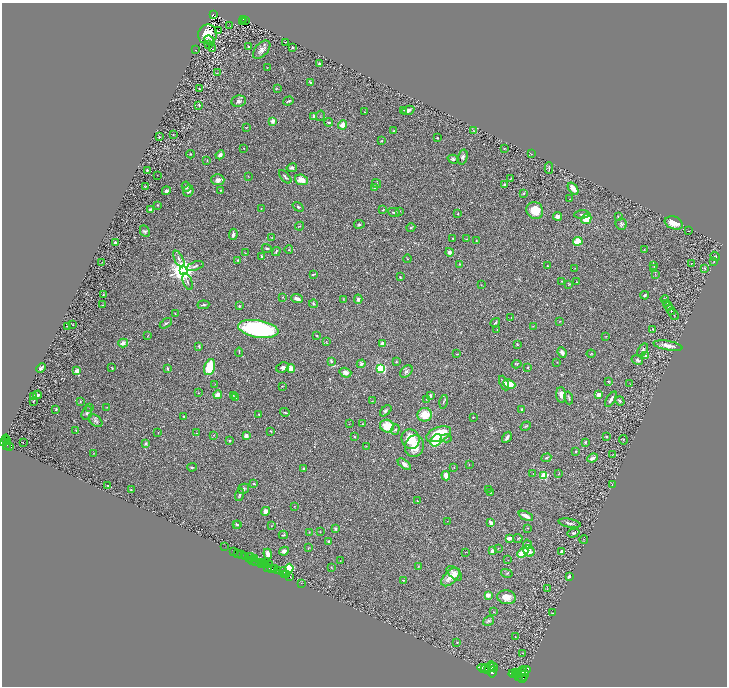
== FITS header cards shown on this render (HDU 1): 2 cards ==
NAXIS1  =                 1449
NAXIS2  =                 1368

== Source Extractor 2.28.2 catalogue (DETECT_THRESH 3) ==
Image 1449 x 1368 px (HDU 1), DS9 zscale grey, zoomed out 1/2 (1 PNG px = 2 x 2 image px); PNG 729 x 688 px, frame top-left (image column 1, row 1367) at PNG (2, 3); each listed source drawn as its Kron ellipse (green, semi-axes under 4 px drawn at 4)
Background 0.411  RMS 0.028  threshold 0.0844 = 3 sigma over >= 5 px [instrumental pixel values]
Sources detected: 386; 31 cannot appear on this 1/2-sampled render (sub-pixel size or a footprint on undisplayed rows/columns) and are neither listed nor drawn; the other 355 listed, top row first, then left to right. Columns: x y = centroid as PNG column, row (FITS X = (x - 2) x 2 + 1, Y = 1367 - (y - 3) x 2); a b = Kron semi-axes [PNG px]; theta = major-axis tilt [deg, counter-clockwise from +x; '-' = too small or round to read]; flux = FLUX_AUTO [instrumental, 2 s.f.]
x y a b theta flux
213 15 3 3 - 72
244 19 2 2 - 66
246 20 2 1 - 6
242 21 2 1 - 6.9
229 26 4 1 - 1.7
218 31 2 1 - 45
207 34 10 9 - 98
209 40 5 3 - 8.7
285 42 3 1 - 1.7
208 44 2 2 - 4.9
249 47 3 2 - 11
292 47 2 2 - 4.4
213 49 2 2 - 1.8
195 50 2 1 - 1.4
262 50 11 6 48 28
319 64 2 2 - 7
267 67 2 1 - 1.4
217 73 2 2 - 2.5
310 82 4 3 - 7.4
277 88 3 3 - 3.3
199 89 2 1 - 2.6
239 101 7 5 8 17
288 101 5 2 - 9.8
199 105 4 2 - 3.1
404 110 3 2 - 3.4
408 110 7 4 19 20
364 112 2 1 - 1.9
314 116 3 2 - 21
320 116 5 2 - 2.7
272 121 4 3 - 25
329 122 4 3 - 8.8
343 125 5 4 - 46
246 127 2 2 - 2.5
393 131 3 2 - 3.6
473 131 3 2 - 2.9
173 135 2 2 - 2.4
159 137 2 2 - 2.8
437 138 2 2 - 6.5
381 141 3 2 - 4.6
244 148 2 2 - 1.5
504 149 2 2 - 3.5
190 154 4 3 - 4.2
531 154 3 1 - 2.1
220 155 5 3 - 21
463 157 7 4 75 13
453 159 5 4 - 9.5
207 160 3 2 - 2.5
292 168 5 3 - 12
549 168 6 2 -88 4.9
147 170 2 2 - 7.6
157 175 2 1 - 1.9
248 177 3 2 - 2.1
285 177 8 3 -49 9.9
510 179 2 1 - 1.4
218 180 6 5 - 22
301 180 6 5 - 61
376 184 5 3 - 5.7
504 184 3 2 - 7.2
146 186 2 2 - 4.1
186 186 5 3 - 13
374 188 4 3 - 5.6
573 188 7 3 -52 51
221 190 2 2 - 3.9
166 191 4 3 - 9.7
188 191 6 5 - 21
524 193 4 3 - 5.1
570 199 2 2 - 2.9
157 205 2 2 - 3.8
298 207 6 4 -36 6.7
261 208 2 1 - 4
150 209 3 3 - 12
383 210 2 1 - 3.1
535 210 9 8 - 99
400 211 3 2 - 3.1
394 213 6 3 -23 9.6
458 214 2 2 - 8.1
582 214 7 3 5 8.5
557 216 4 3 - 26
618 217 4 2 - 4.6
586 219 6 4 61 95
674 223 9 6 -21 57
359 224 5 3 - 6.9
621 224 6 5 - 12
300 226 5 1 - 2.7
411 228 4 2 - 4.4
145 231 6 4 -62 12
688 231 2 1 - 1.7
233 234 6 3 81 18
272 237 2 2 - 1.7
452 238 2 2 - 2.3
466 239 4 2 - 3.4
476 241 3 3 - 4.1
578 241 5 4 - 84
115 243 2 2 - 46
267 248 5 3 - 7.4
644 249 3 2 - 1.9
289 250 4 3 - 6
276 252 5 2 - 5.2
449 252 4 3 - 19
245 253 3 1 - 1.7
715 256 5 3 - 4.8
262 257 3 2 - 8.4
179 259 9 3 -62 14
407 259 4 2 - 2.8
238 260 2 2 - 11
714 261 3 2 - 2.5
102 262 2 1 - 1.3
691 263 2 1 - 36
460 264 2 2 - 3.1
195 266 9 3 19 12
547 266 2 2 - 3.1
654 266 3 2 - 2.6
575 268 3 2 - 3.2
654 268 3 3 - 4.7
705 268 3 3 - 6.2
183 270 4 4 - 6800
313 274 3 2 - 5.1
655 274 4 2 - 3.8
400 277 3 2 - 3.4
561 281 2 1 - 3.1
188 282 9 3 -69 12
576 282 2 1 - 2.7
569 284 3 3 - 3.6
481 285 2 1 - 1.7
103 294 2 1 - 2.5
645 295 4 3 - 6.9
283 297 3 2 - 3.2
297 299 6 3 -22 15
343 299 2 1 - 1.4
358 299 4 3 - 11
665 299 4 2 - 3.7
666 303 3 2 - 4.5
314 304 4 3 - 7.5
103 305 3 2 - 2
203 305 6 3 7 8
239 306 2 2 - 19
668 306 5 2 - 4.9
670 310 6 2 -57 7
175 314 2 2 - 3.3
673 314 7 2 -53 7.4
511 317 2 1 - 1.5
560 321 3 2 - 2.4
166 323 7 3 31 8.2
495 323 5 3 - 8
73 325 2 2 - 2
67 326 3 2 - 2.5
533 326 3 2 - 2.2
258 329 20 8 -10 810
653 329 3 2 - 3.6
497 330 2 2 - 2
147 336 2 1 - 2.6
317 336 3 3 - 4.5
606 336 3 2 - 2.2
326 341 3 3 - 4.1
123 343 5 4 - 34
382 344 2 2 - 85
518 345 3 2 - 4.9
199 346 3 2 - 7.8
668 346 15 4 -10 35
643 350 7 3 56 12
239 352 4 2 - 4.3
562 352 5 4 - 22
457 354 3 2 - 4.4
591 354 4 2 - 3.9
645 356 4 3 - 10
637 360 6 4 -28 12
331 361 4 2 - 7.1
396 362 3 2 - 4.9
557 362 2 1 - 1.6
361 364 4 3 - 12
517 364 5 3 - 4.2
210 367 8 5 74 150
282 367 6 5 - 15
528 367 3 2 - 3.8
41 368 5 2 - 12
112 368 3 2 - 3.7
167 369 4 2 - 8.8
291 369 4 4 - 49
381 369 4 3 - 220
77 371 3 2 - 100
406 371 7 5 45 15
345 373 6 4 -18 28
609 381 3 2 - 3.6
504 383 8 3 -66 17
215 384 2 1 - 1.8
509 384 6 4 -26 71
630 384 2 1 - 1.6
282 386 3 2 - 2.8
199 393 2 2 - 2.6
599 394 4 3 - 27
38 395 4 2 - 7.9
218 395 4 3 - 36
233 395 2 2 - 2.1
430 395 3 2 - 8.2
561 395 8 5 -87 28
33 397 3 3 - 23
236 398 4 3 - 6.1
569 398 6 3 -75 7
426 399 3 2 - 2.4
611 399 8 3 57 16
33 401 2 2 - 2.2
372 401 3 2 - 1.8
620 401 5 3 - 11
80 402 4 2 - 3.4
443 402 7 2 78 6.1
90 407 3 2 - 2.6
107 407 2 1 - 1.6
56 409 3 2 - 6.9
522 409 3 2 - 7
386 411 7 3 44 9.7
285 412 5 2 - 6
87 413 7 5 68 12
259 414 2 2 - 3.8
425 415 7 7 - 97
184 416 2 2 - 9.9
473 417 2 1 - 2.8
95 421 8 5 -36 12
349 424 2 1 - 1.5
362 424 2 2 - 2.5
387 426 7 6 - 110
526 426 5 2 - 4.7
395 429 5 4 - 8.1
76 430 3 2 - 2.6
271 431 3 3 - 7.9
158 433 2 1 - 2
196 433 3 2 - 2.5
439 434 13 7 21 220
213 435 3 2 - 2.9
246 436 3 3 - 24
354 437 3 2 - 3.6
507 437 6 3 58 16
607 437 3 3 - 5.4
446 438 5 3 - 6.5
6 439 4 2 - 410
410 439 10 8 -65 130
230 440 3 2 - 3.3
436 440 7 5 51 160
623 440 5 2 - 4
6 441 2 1 - 290
23 442 2 1 - 33
585 442 4 3 - 6.1
3 443 3 2 - 890
146 443 3 3 - 11
7 445 5 2 - 330
9 446 3 2 - 280
366 446 3 3 - 2.7
414 446 11 9 72 72
576 451 3 2 - 4.9
94 453 2 2 - 2.3
612 455 3 1 - 1.6
546 458 5 3 - 6.4
592 458 5 3 - 22
404 464 8 4 -37 19
469 465 2 2 - 2
192 467 5 3 - 5.9
454 467 3 2 - 2.1
304 469 2 2 - 22
559 473 3 1 - 1.8
533 474 2 2 - 1.7
446 476 5 3 - 44
544 476 3 3 - 290
254 484 3 2 - 5.9
612 484 4 1 - 2.3
108 486 2 1 - 5.3
244 489 6 5 - 11
488 489 2 1 - 1.4
131 490 2 2 - 1.7
490 493 2 2 - 1.8
239 495 6 3 72 9
417 501 2 2 - 12
294 506 2 2 - 1.8
265 511 4 4 - 26
526 516 8 3 -25 32
447 521 2 1 - 1.1
491 523 4 2 - 28
570 523 11 3 -11 12
236 524 4 3 - 5.3
238 525 3 2 - 3.9
271 526 4 3 - 5.4
528 528 3 2 - 2.2
335 529 4 3 - 10
309 532 3 2 - 2.3
320 532 2 2 - 1.7
573 533 6 3 16 9.4
283 535 4 2 - 4.7
509 538 4 3 - 32
518 538 5 2 - 3.2
584 540 4 2 - 2.1
329 541 3 2 - 6.8
527 544 5 4 - 13
224 547 3 1 - 11
308 548 3 2 - 2.5
498 548 3 2 - 2.7
234 551 2 1 - 59
284 551 5 4 - 19
492 551 2 2 - 90
529 551 6 5 - 38
465 552 2 1 - 1.7
562 552 3 3 - 15
238 553 4 2 - 120
523 553 6 4 43 130
268 554 5 3 - 35
242 555 2 2 - 1300
246 556 3 3 - 180
250 558 5 2 - 100
254 558 2 1 - 260
252 560 2 1 - 42
508 560 2 1 - 1.4
255 561 3 2 - 1200
340 561 3 2 - 2.1
263 563 2 1 - 330
262 564 2 1 - 330
264 564 2 1 - 290
266 564 3 1 - 96
269 564 2 2 - 600
418 566 3 2 - 3
268 567 4 2 - 320
331 567 4 3 - 3.9
271 568 3 2 - 530
275 568 3 2 - 860
289 568 4 3 - 560
277 570 4 2 - 810
283 572 4 2 - 62
454 573 9 5 -43 34
507 573 6 3 -13 5.9
284 574 2 2 - 980
287 575 2 1 - 280
569 576 3 3 - 13
289 577 3 2 - 890
450 577 11 6 45 62
403 580 4 2 - 3.7
301 583 2 1 - 28
547 589 3 2 - 2.5
488 595 3 3 - 33
507 597 9 7 -8 62
493 612 2 2 - 1.9
553 613 3 2 - 3
488 621 6 4 35 12
515 637 2 1 - 2
457 642 2 2 - 6.4
523 653 2 1 - 1.5
490 667 6 3 50 3700
493 667 4 3 - 3200
483 668 5 2 - 3700
485 669 4 3 - 5900
488 671 2 2 - 2700
492 672 6 3 78 4200
520 672 8 3 45 4100
523 672 8 3 29 4200
515 673 3 2 - 2400
513 674 5 2 - 3700
516 675 3 2 - 2600
518 676 3 2 - 1700
523 676 6 2 48 3000
523 678 2 2 - 1600
At the frame edge (FLAGS 8, measured only in part): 1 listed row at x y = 3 443
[31 sub-pixel or undisplayed-footprint detections neither listed nor drawn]